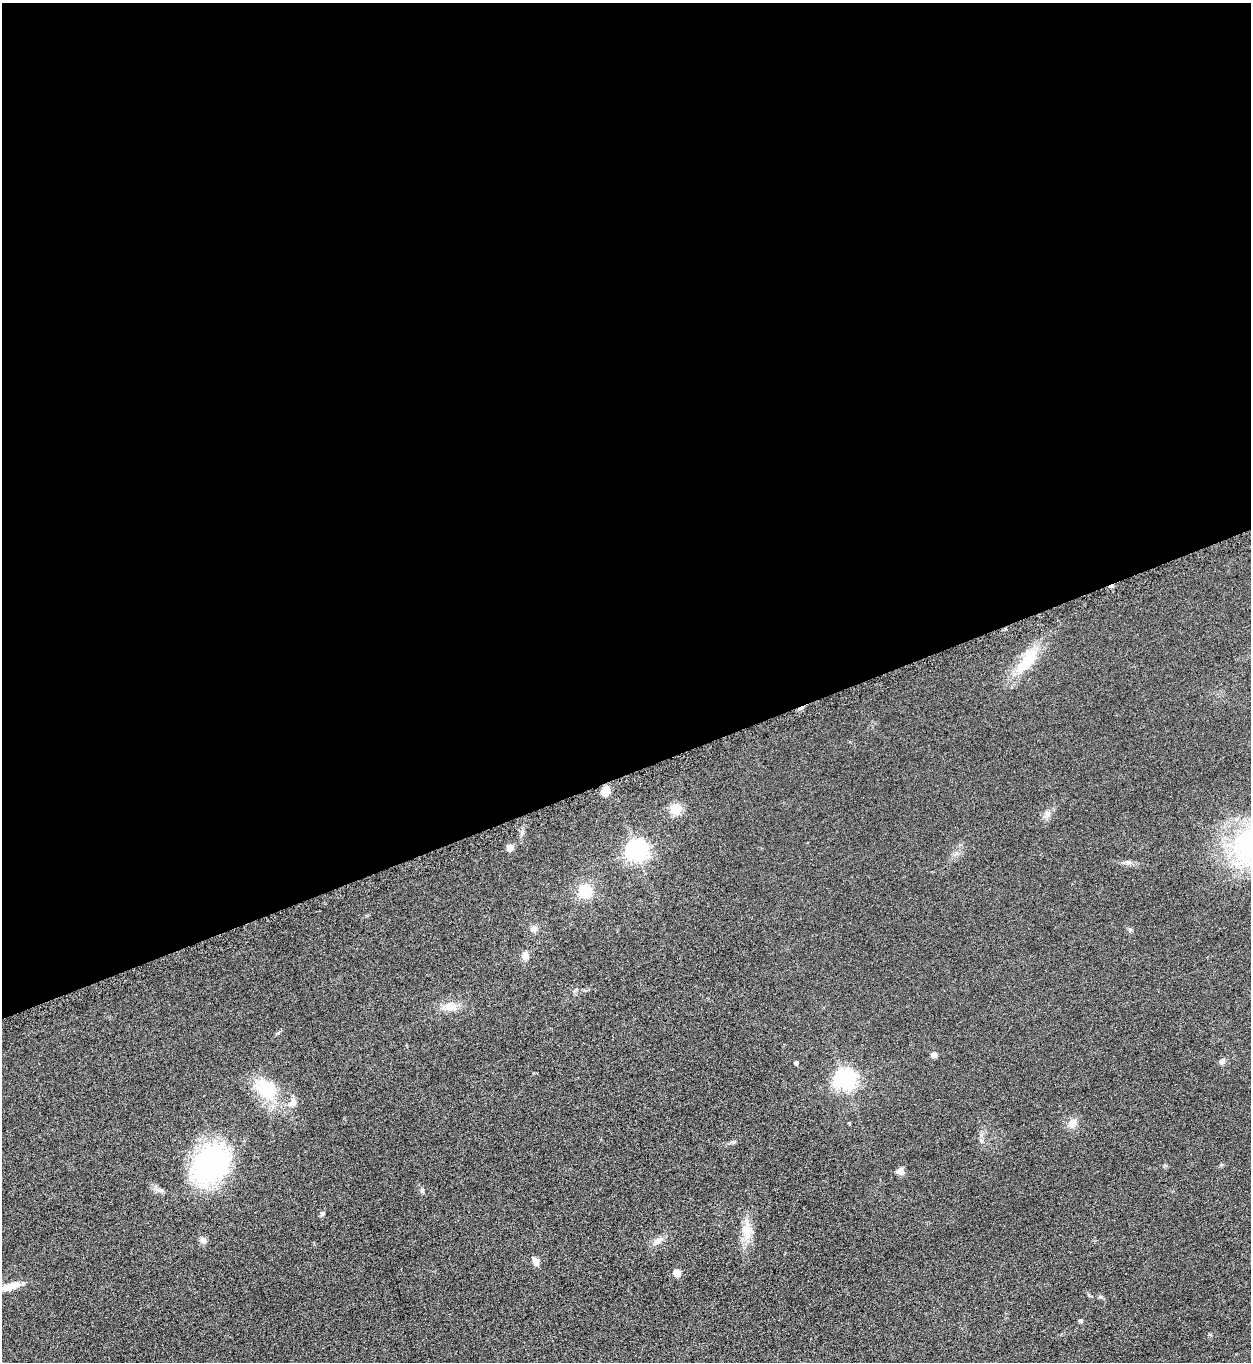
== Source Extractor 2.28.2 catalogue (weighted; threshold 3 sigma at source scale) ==
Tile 2 of 4 x 4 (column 2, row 1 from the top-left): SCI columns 1414-2662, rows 4099-5458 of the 5451 x 5466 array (HDU 1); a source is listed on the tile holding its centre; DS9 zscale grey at full resolution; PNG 1253 x 1364 px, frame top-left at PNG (2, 3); no overlay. Shown black and unused: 57% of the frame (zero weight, under 3 of 6 exposures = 2% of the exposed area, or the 3 px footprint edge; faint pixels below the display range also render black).
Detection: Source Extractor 2.28.2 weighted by HDU 2 'WHT'; one run over the whole footprint, this tile lists its part. Background 0.0872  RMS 0.0097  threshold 0.0396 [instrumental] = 3 sigma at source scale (4.09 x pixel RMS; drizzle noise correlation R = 1.36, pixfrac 0.8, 0.05/0.05 arcsec/px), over >= 5 px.
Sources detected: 34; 1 cosmic-ray / hot-pixel residue — not listed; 1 inside a brighter listed object's ellipse — not listed separately; the other 32 listed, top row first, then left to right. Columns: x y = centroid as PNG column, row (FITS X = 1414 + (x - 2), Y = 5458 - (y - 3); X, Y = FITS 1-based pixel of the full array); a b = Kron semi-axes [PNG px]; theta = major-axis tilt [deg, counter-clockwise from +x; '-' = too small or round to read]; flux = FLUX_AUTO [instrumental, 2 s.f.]
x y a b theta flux
1026 661 43 15 54 33
606 791 9 7 72 9.9
676 809 12 11 - 13
1047 814 9 8 - 3.9
1249 846 58 39 58 130
510 848 8 7 - 4.4
636 850 8 7 - 500
1128 862 7 4 -1 2.2
585 891 14 14 - 22
534 929 9 8 - 3.8
525 955 9 7 90 5.4
450 1007 17 11 -5 11
934 1055 5 5 - 6.3
1222 1061 8 6 31 2.6
796 1062 4 4 - 1.7
845 1079 7 7 - 490
266 1089 35 24 -38 38
849 1123 3 3 - 0.83
1072 1123 11 9 73 7.5
734 1142 6 5 - 1.5
211 1164 40 32 49 150
900 1171 9 8 - 4.5
422 1190 5 5 - 1.5
322 1213 7 5 -74 1.8
747 1231 20 14 -88 14
203 1240 9 7 -51 3.5
657 1241 14 8 34 5.2
535 1261 10 7 -63 5
677 1273 5 5 - 14
9 1287 27 9 18 12
1100 1297 7 4 -19 1.3
1081 1321 4 4 - 1.9
Isophote crosses this tile's border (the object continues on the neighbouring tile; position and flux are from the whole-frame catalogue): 2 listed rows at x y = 1249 846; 9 1287
Unlisted compact peaks at least as high as the median listed source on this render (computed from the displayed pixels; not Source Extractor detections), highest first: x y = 1130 929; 278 1033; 161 1190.